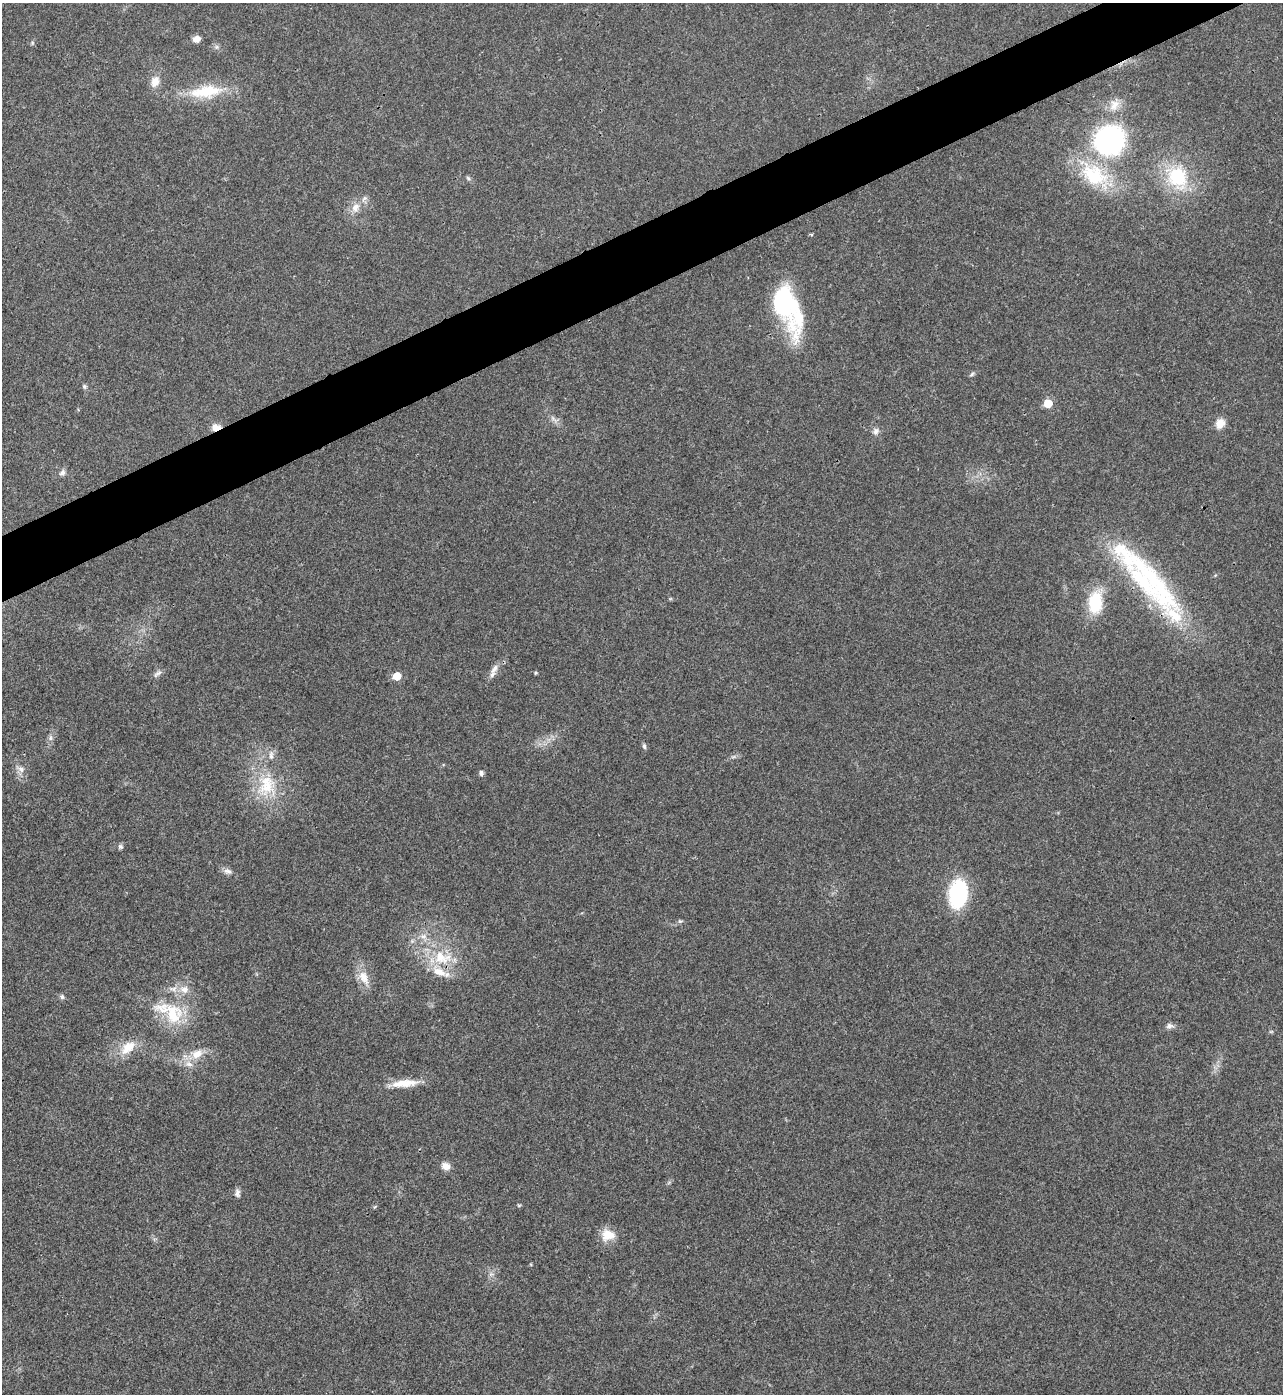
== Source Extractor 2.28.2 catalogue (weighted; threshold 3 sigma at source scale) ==
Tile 10 of 4 x 4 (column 2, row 3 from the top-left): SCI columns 1566-2846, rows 1394-2785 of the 5563 x 5574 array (HDU 1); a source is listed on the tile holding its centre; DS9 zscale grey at full resolution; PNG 1285 x 1396 px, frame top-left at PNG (2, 3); no overlay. Shown black and unused: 4% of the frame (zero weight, under 3 of 4 exposures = <1% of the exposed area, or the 3 px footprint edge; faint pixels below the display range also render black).
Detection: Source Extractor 2.28.2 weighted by HDU 2 'WHT'; one run over the whole footprint, this tile lists its part. Background 0.0211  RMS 0.0042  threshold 0.0189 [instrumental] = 3 sigma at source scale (4.5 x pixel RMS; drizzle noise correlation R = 1.50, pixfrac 1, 0.05/0.05 arcsec/px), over >= 5 px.
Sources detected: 58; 1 too faint to see at this stretch — not listed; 9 inside a brighter listed object's ellipse — not listed separately; the other 48 listed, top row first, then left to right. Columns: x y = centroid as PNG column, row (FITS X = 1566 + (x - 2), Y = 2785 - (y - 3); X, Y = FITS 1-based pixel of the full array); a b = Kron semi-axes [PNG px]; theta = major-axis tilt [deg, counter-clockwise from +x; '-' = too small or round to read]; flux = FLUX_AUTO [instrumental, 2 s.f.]
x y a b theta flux
197 39 8 6 19 3.1
32 43 6 4 73 0.57
155 81 15 11 72 4.3
206 91 46 16 7 19
1114 105 17 12 56 4.9
1109 140 25 23 39 88
1094 175 40 26 -33 29
1177 177 29 23 -65 27
468 178 7 4 -45 0.75
355 207 13 10 61 4
784 302 54 23 -73 51
972 374 8 4 36 0.8
84 386 7 6 - 0.85
1048 403 6 6 - 9.8
553 419 14 5 -48 1.9
1220 424 13 11 58 4.1
216 427 10 8 6 3.5
876 431 10 8 72 1.9
62 473 9 7 65 1.6
1148 581 98 35 -51 76
1095 602 23 15 87 19
494 669 16 7 57 2.9
157 673 14 6 40 1.6
536 673 5 4 - 0.49
397 676 6 6 - 8.2
50 738 8 6 -84 1.2
644 746 7 5 -80 0.92
21 769 12 8 -29 2.3
481 773 5 5 - 1.3
267 786 35 28 90 23
120 846 7 7 - 0.98
227 871 11 7 -11 1.9
958 894 30 19 83 33
680 921 7 5 -12 0.77
423 936 11 7 -18 2.5
442 958 30 20 -10 18
364 977 22 12 -65 6.1
62 997 7 5 -61 0.96
172 1014 33 26 -72 22
1170 1026 11 7 -4 1.7
128 1047 24 13 42 8.6
197 1054 18 12 18 6.2
404 1083 35 9 5 8.4
446 1166 11 9 -29 3.1
237 1193 10 6 -85 1.6
519 1205 6 4 18 0.49
608 1235 18 14 0 6.9
491 1274 7 5 44 1.1
Overlapping masked pixels (flux is a lower limit): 2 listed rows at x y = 216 427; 1148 581